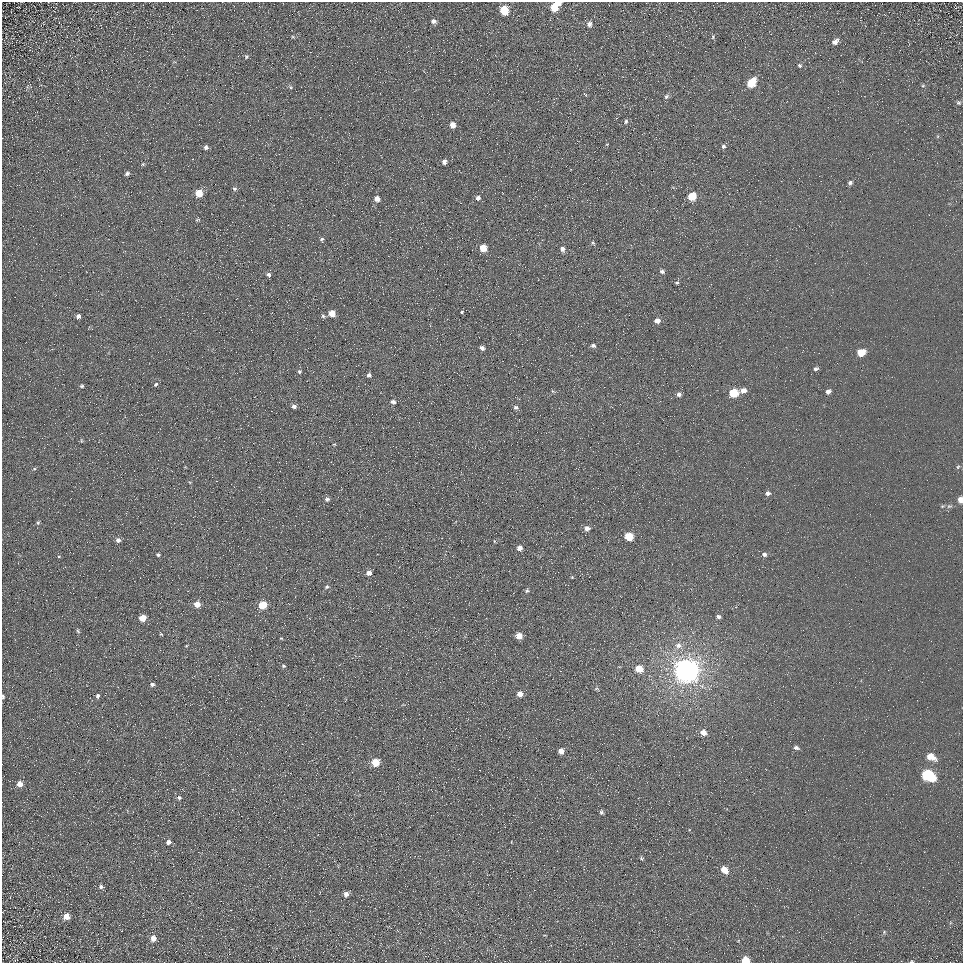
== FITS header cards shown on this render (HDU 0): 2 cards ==
NAXIS1  =                  961
NAXIS2  =                  961

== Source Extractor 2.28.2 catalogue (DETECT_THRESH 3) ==
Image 961 x 961 px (HDU 0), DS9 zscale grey, 1 PNG px = 1 image px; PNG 965 x 965 px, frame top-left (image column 1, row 961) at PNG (2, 2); no overlay
Background 5.37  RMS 7.8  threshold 23.3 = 3 sigma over >= 5 px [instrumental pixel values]
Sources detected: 116; all 116 listed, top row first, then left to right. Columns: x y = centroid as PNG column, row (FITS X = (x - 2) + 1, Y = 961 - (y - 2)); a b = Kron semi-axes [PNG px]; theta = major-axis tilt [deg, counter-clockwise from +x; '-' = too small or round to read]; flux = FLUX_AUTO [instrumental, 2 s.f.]
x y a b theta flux
559 3 5 4 - 2100
554 7 6 5 - 15000
504 10 6 5 - 20000
433 21 5 5 - 1900
589 24 6 6 - 2100
293 37 5 4 - 560
713 37 5 4 - 660
835 42 8 5 39 2600
246 57 6 6 - 860
799 65 6 5 - 870
751 83 7 5 52 17000
923 86 6 4 1 610
290 87 6 4 -89 730
666 96 6 5 - 1300
958 103 6 6 - 950
626 121 6 5 - 1000
453 125 5 5 - 5000
723 146 6 5 - 1300
206 147 5 5 - 1300
444 162 5 4 - 2700
143 164 5 4 - 590
127 174 5 4 - 1200
850 183 5 5 - 1200
234 189 5 5 - 830
199 193 5 5 - 11000
692 196 5 5 - 17000
478 198 5 4 - 2400
377 199 5 4 - 3900
929 215 2 2 - 270
197 220 6 4 19 570
322 239 5 4 - 760
593 243 6 5 - 760
483 248 5 5 - 11000
562 249 6 6 - 2000
662 271 5 5 - 1200
268 275 4 4 - 1500
677 283 5 4 - 780
462 312 4 3 - 580
332 313 5 5 - 7500
78 316 4 4 - 1800
323 316 6 4 -73 880
657 321 5 5 - 3200
593 346 5 4 - 1200
482 348 5 4 - 1600
861 352 6 5 - 11000
816 369 6 5 - 1300
299 371 4 4 - 910
369 375 5 5 - 1300
156 384 5 4 - 840
82 386 5 4 - 740
743 390 6 5 - 3100
828 392 6 4 35 1900
734 393 6 5 - 21000
679 394 5 5 - 1600
393 402 5 4 - 1400
294 406 5 4 - 1700
516 407 6 5 - 1200
81 441 6 3 -90 570
334 444 4 2 - 380
958 467 6 4 45 710
34 469 5 4 - 720
768 493 6 5 - 1600
327 499 6 5 - 1000
960 500 5 4 - 4500
949 506 9 3 13 970
263 518 2 2 - 2600
38 523 7 4 63 880
587 528 6 6 - 2300
629 536 6 5 - 18000
118 540 6 6 - 1700
494 541 5 3 - 400
520 548 5 5 - 3000
764 554 6 5 - 1500
158 555 5 4 - 820
369 573 5 4 - 2600
572 577 4 3 - 480
327 587 5 4 - 820
527 591 6 5 - 890
197 604 5 5 - 5200
263 605 5 5 - 15000
718 617 5 4 - 1300
142 618 5 5 - 7700
78 631 6 4 -46 730
161 634 5 3 - 500
519 636 5 5 - 5700
281 638 5 3 - 410
678 645 8 8 - 2700
283 666 5 4 - 710
639 669 5 5 - 11000
686 671 8 7 - 850000
152 684 4 4 - 1200
596 689 6 4 19 710
520 694 5 5 - 3700
3 696 5 3 - 770
98 696 6 5 - 1200
154 730 2 2 - 260
703 732 6 6 - 4000
796 748 7 5 -17 1400
561 751 5 4 - 4800
931 757 9 6 -26 7300
375 762 5 5 - 13000
928 775 9 6 -27 59000
20 784 6 6 - 3600
179 797 6 5 - 1000
601 812 5 4 - 980
168 842 5 4 - 2200
641 858 5 4 - 630
724 870 7 5 -44 7000
101 887 6 6 - 1400
346 894 5 4 - 2400
66 916 7 7 - 3800
884 932 5 4 - 590
153 938 6 5 - 3400
15 960 9 3 22 650
745 960 6 5 - 10000
912 962 5 3 - 470
At the frame edge (FLAGS 8, measured only in part): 5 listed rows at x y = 559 3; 960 500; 3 696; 745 960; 912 962